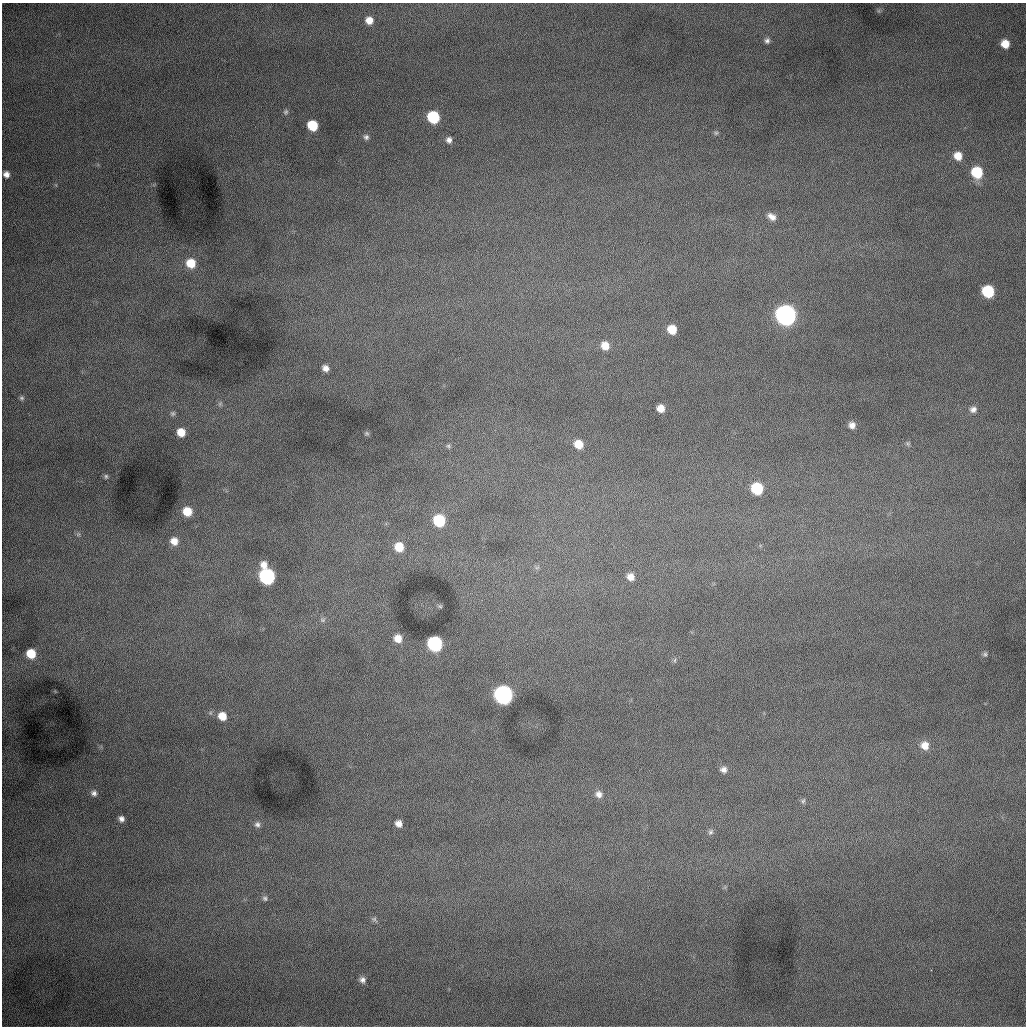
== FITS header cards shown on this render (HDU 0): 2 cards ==
NAXIS1  =                 1024 /fastest changing axis
NAXIS2  =                 1024 /next to fastest changing axis

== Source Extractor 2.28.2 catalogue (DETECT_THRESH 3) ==
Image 1024 x 1024 px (HDU 0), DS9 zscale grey, 1 PNG px = 1 image px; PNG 1028 x 1028 px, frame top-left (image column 1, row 1024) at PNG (2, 3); no overlay
Background 998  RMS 13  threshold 37.7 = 3 sigma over >= 5 px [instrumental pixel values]
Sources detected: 61; all 61 listed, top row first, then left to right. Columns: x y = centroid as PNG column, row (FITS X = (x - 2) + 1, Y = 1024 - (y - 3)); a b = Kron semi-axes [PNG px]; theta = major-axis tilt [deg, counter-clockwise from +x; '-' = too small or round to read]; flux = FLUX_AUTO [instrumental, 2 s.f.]
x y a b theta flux
369 20 8 8 - 8900
767 41 7 7 - 2800
1005 44 7 7 - 12000
286 112 7 6 - 1600
433 117 8 8 - 58000
312 125 8 7 - 33000
716 133 7 5 -25 1600
366 137 7 7 - 2600
449 140 7 6 - 3600
958 156 8 7 - 11000
977 172 8 8 - 41000
6 174 6 5 - 4400
772 217 11 8 -34 5700
191 263 9 9 - 18000
988 291 8 8 - 58000
786 315 9 9 - 720000
672 329 7 7 - 17000
605 346 8 8 - 10000
325 368 6 5 - 4800
22 398 7 5 -15 1500
220 404 7 5 46 1600
661 408 7 7 - 8300
973 409 9 8 - 4300
173 413 7 7 - 2100
852 425 7 7 - 5000
181 432 8 7 - 12000
367 433 6 5 - 1300
908 443 7 5 -70 1600
578 444 8 7 - 14000
448 446 7 5 -22 1600
106 476 6 5 - 1500
757 488 8 8 - 50000
187 511 8 7 - 15000
439 520 8 8 - 51000
78 534 7 5 44 1700
174 541 8 8 - 7600
399 547 9 9 - 18000
537 567 7 4 19 1400
267 576 11 8 -70 190000
631 577 8 7 - 6400
440 606 6 5 - 1100
323 620 8 6 0 2200
398 638 9 8 - 9800
435 644 9 8 - 150000
31 654 8 7 - 19000
985 654 7 6 - 1900
675 660 6 4 71 1400
503 695 9 9 - 440000
222 716 9 8 - 11000
925 745 10 9 - 9400
723 770 9 8 - 4200
94 793 8 7 - 3000
599 794 9 9 - 5400
803 801 7 5 60 1800
121 819 5 5 - 3300
257 824 9 8 - 3400
399 824 6 6 - 5400
711 832 8 6 61 2100
265 898 8 7 - 2300
374 919 9 6 -31 2200
362 980 8 7 - 3400